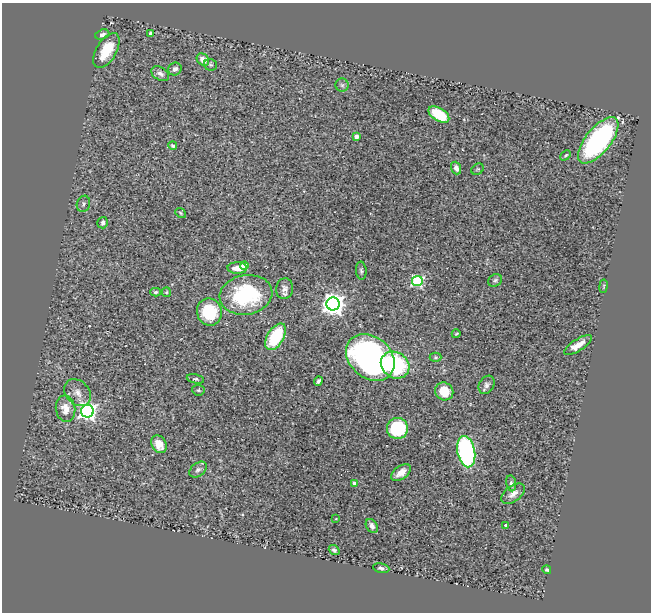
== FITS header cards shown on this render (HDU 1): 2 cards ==
NAXIS1  =                  649
NAXIS2  =                  610

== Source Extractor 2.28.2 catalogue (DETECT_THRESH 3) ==
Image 649 x 610 px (HDU 1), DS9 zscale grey, 1 PNG px = 1 image px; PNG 653 x 614 px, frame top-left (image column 1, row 610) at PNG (2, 3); each listed source drawn as its Kron ellipse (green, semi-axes under 4 px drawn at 4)
Background 0.303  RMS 0.025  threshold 0.0762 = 3 sigma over >= 5 px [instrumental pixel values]
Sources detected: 58; all 58 listed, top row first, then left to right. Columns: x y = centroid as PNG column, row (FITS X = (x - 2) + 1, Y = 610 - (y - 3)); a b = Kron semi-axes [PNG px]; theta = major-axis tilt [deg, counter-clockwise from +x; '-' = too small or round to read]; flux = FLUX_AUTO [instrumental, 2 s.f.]
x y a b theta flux
151 34 4 3 - 6.8
102 35 7 5 18 5.2
106 50 19 10 59 44
203 59 7 5 -43 14
210 65 7 5 -17 3.3
175 69 7 6 - 7.3
160 74 9 6 -30 8.1
342 85 6 6 - 4.3
439 115 11 6 -31 76
356 136 4 3 - 11
598 140 28 12 51 300
173 146 4 3 - 2.7
566 155 6 3 47 2.2
456 168 6 5 - 6.8
478 169 7 5 34 2.4
83 204 8 6 69 4.8
181 213 6 4 -38 2.1
103 223 6 5 - 4.8
244 265 4 4 - 23
237 268 10 6 -1 21
361 271 9 5 -87 3.9
495 280 7 6 - 3.7
417 281 5 5 - 240
603 286 7 3 81 1.9
285 289 10 8 84 8.4
156 292 5 4 - 3.1
166 292 5 4 - 2
246 295 26 20 9 160
333 304 6 6 - 1600
209 312 14 12 -77 79
456 334 4 3 - 1.9
276 337 15 8 59 91
578 345 16 6 33 19
370 357 27 20 -40 660
435 357 6 4 -1 2.6
395 365 15 13 -34 160
195 379 9 4 -12 3.3
318 381 4 3 - 4
487 385 10 7 60 6.7
198 390 6 5 - 2.7
444 391 9 8 - 39
78 393 15 11 -47 15
66 409 13 9 -82 20
87 411 6 6 - 680
397 428 10 10 - 120
159 444 9 7 -60 24
466 452 16 9 -79 290
198 470 10 6 39 5.4
401 473 11 6 37 18
355 483 4 4 - 15
511 483 8 5 -81 4.9
513 494 13 8 37 12
336 519 3 2 - 1.1
506 525 3 3 - 2.6
372 526 7 5 -58 8.7
334 550 6 4 -37 4
381 568 8 4 -10 4.6
547 570 4 4 - 2.5